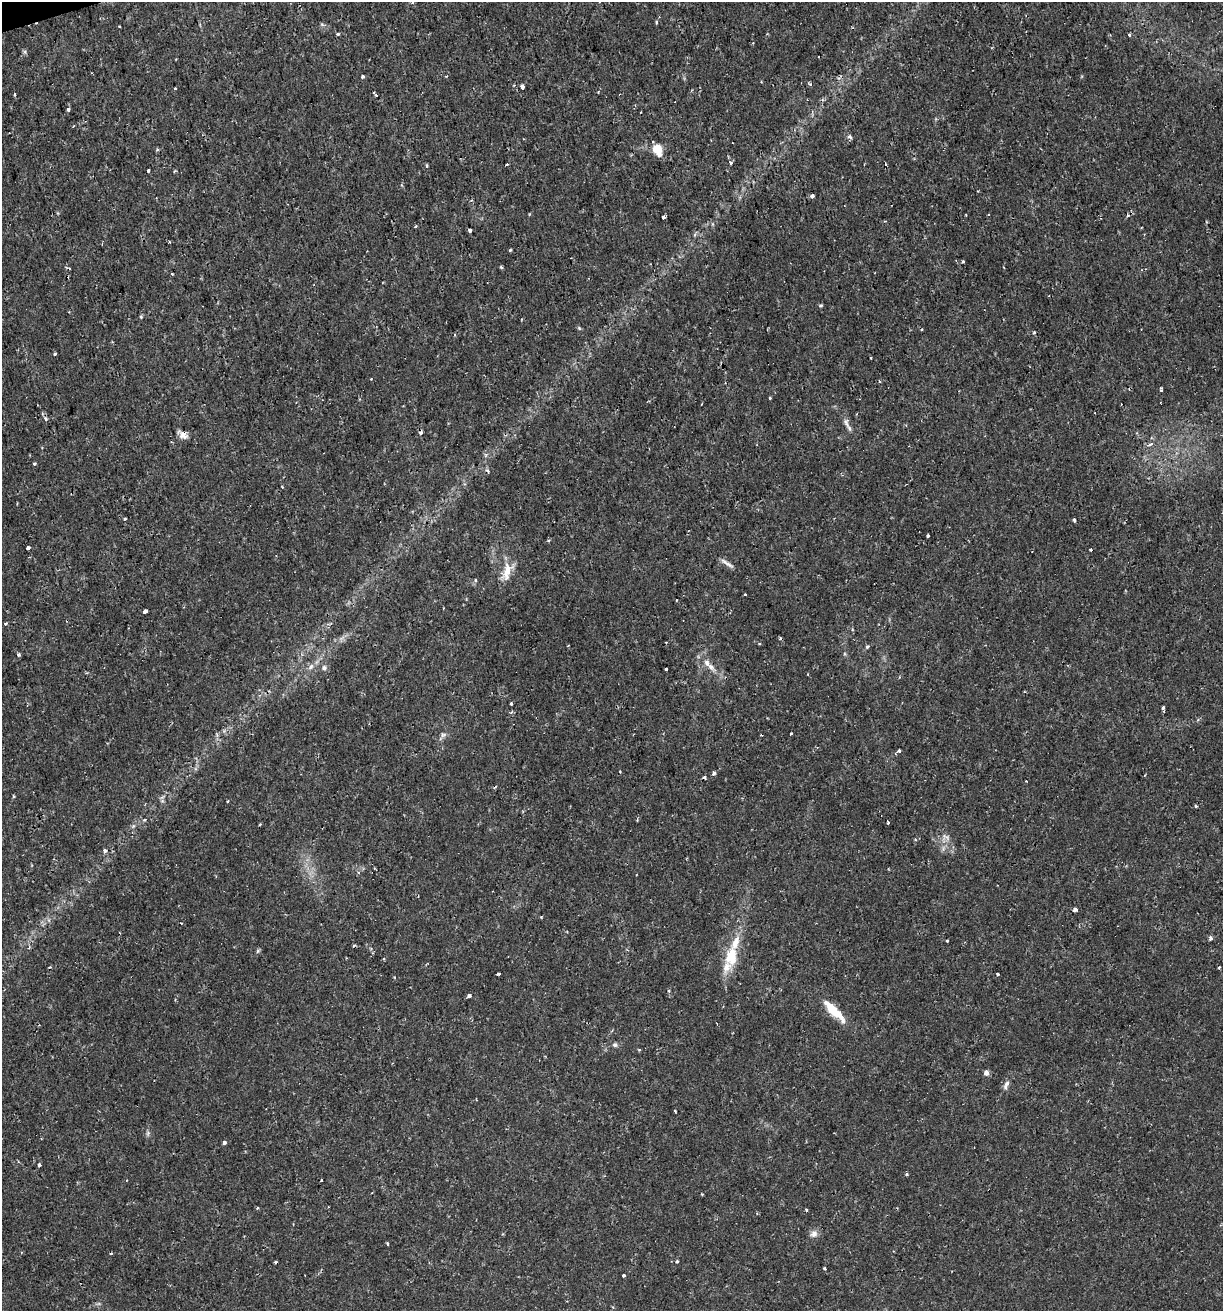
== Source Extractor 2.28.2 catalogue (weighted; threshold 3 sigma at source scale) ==
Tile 11 of 4 x 4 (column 3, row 3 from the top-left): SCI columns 2497-3717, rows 1311-2619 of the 5044 x 5237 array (HDU 1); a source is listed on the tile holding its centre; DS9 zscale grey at full resolution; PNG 1225 x 1313 px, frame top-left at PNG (2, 2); no overlay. Shown black and unused: <1% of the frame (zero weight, under 2 of 3 exposures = <1% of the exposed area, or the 3 px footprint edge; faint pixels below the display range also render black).
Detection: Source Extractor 2.28.2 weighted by HDU 2 'WHT'; one run over the whole footprint, this tile lists its part. Background 0.01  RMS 0.0013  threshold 0.0059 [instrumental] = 3 sigma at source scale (4.5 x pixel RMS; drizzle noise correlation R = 1.50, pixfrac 1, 0.0396/0.0396 arcsec/px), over >= 5 px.
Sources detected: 120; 14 cosmic-ray / hot-pixel residue — not listed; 3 inside a brighter listed object's ellipse — not listed separately; the other 103 listed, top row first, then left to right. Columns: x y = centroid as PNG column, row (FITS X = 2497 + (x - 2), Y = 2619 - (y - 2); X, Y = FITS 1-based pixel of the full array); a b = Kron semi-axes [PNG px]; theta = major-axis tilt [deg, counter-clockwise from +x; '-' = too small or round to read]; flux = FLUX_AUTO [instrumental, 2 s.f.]
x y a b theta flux
412 3 4 4 - 0.18
656 22 3 3 - 0.22
322 25 6 4 -20 0.2
338 34 4 4 - 0.2
1129 35 3 3 - 0.38
362 76 4 3 - 0.33
810 84 3 3 - 0.3
522 86 4 3 - 0.9
175 88 3 3 - 0.23
14 95 3 3 - 0.24
376 95 4 3 - 0.17
68 110 4 4 - 0.3
850 137 8 4 -27 0.27
657 150 10 8 -67 2.5
730 163 3 3 - 0.59
506 165 3 3 - 0.33
427 166 5 3 - 0.17
148 170 3 3 - 0.21
812 196 4 4 - 0.71
529 215 4 3 - 0.12
663 217 4 3 - 0.68
1207 222 3 3 - 0.14
470 230 3 3 - 0.44
170 242 4 3 - 0.11
510 250 3 3 - 0.17
963 261 3 3 - 0.28
501 267 3 3 - 0.2
69 268 7 3 -15 0.23
172 274 3 2 - 0.32
821 305 5 3 - 0.14
141 317 5 4 - 0.16
579 328 6 4 -46 0.17
1034 333 4 3 - 0.17
55 354 3 3 - 0.24
371 379 3 2 - 0.11
1161 390 4 3 - 0.21
701 404 3 2 - 0.096
45 419 6 4 -70 0.28
846 423 15 7 -73 0.7
421 433 4 4 - 0.54
183 434 13 8 -36 0.82
1150 444 9 4 25 0.34
34 463 3 3 - 0.19
124 519 3 3 - 0.16
1074 520 3 3 - 0.25
928 535 3 3 - 0.43
549 540 4 4 - 0.18
28 548 4 3 - 0.75
1091 550 3 3 - 0.18
727 563 22 5 -34 0.63
507 571 26 12 69 2.1
745 595 3 3 - 0.27
443 608 2 2 - 0.12
145 611 4 3 - 1.2
6 623 4 3 - 0.18
780 639 3 3 - 0.3
867 647 6 4 31 0.21
18 655 3 3 - 0.53
311 667 8 5 63 0.45
711 667 12 7 -48 0.81
324 668 7 7 - 0.43
666 669 3 3 - 0.46
511 703 3 3 - 0.26
1163 708 5 4 - 0.44
791 733 3 2 - 0.13
443 735 8 6 19 0.4
899 751 4 3 - 0.47
714 773 4 4 - 0.37
1196 806 3 3 - 0.26
144 820 5 3 - 0.14
888 823 3 3 - 0.22
260 824 3 3 - 0.14
943 848 7 4 -73 0.3
105 850 4 3 - 0.64
1075 909 4 4 - 0.71
1210 938 5 4 - 0.37
947 941 3 2 - 0.12
258 951 6 5 - 0.2
731 956 26 15 86 3.9
1219 967 3 2 - 0.12
498 974 3 3 - 0.31
998 974 3 3 - 0.27
469 996 4 3 - 0.65
834 1011 31 9 -46 3.5
615 1045 7 6 - 0.34
639 1050 3 3 - 0.14
986 1073 6 6 - 0.55
1006 1085 15 6 67 0.61
675 1111 3 2 - 0.13
148 1133 6 6 - 0.29
224 1142 3 3 - 0.51
39 1165 3 3 - 0.33
906 1174 4 3 - 0.19
702 1194 3 3 - 0.11
257 1208 3 3 - 0.14
806 1209 3 2 - 0.22
814 1234 11 9 54 0.7
387 1244 3 2 - 0.18
111 1253 3 3 - 0.16
677 1261 6 4 54 0.18
275 1262 3 3 - 0.28
825 1268 3 3 - 0.43
624 1275 3 3 - 0.24
Overlapping masked pixels (flux is a lower limit): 2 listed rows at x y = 421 433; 183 434